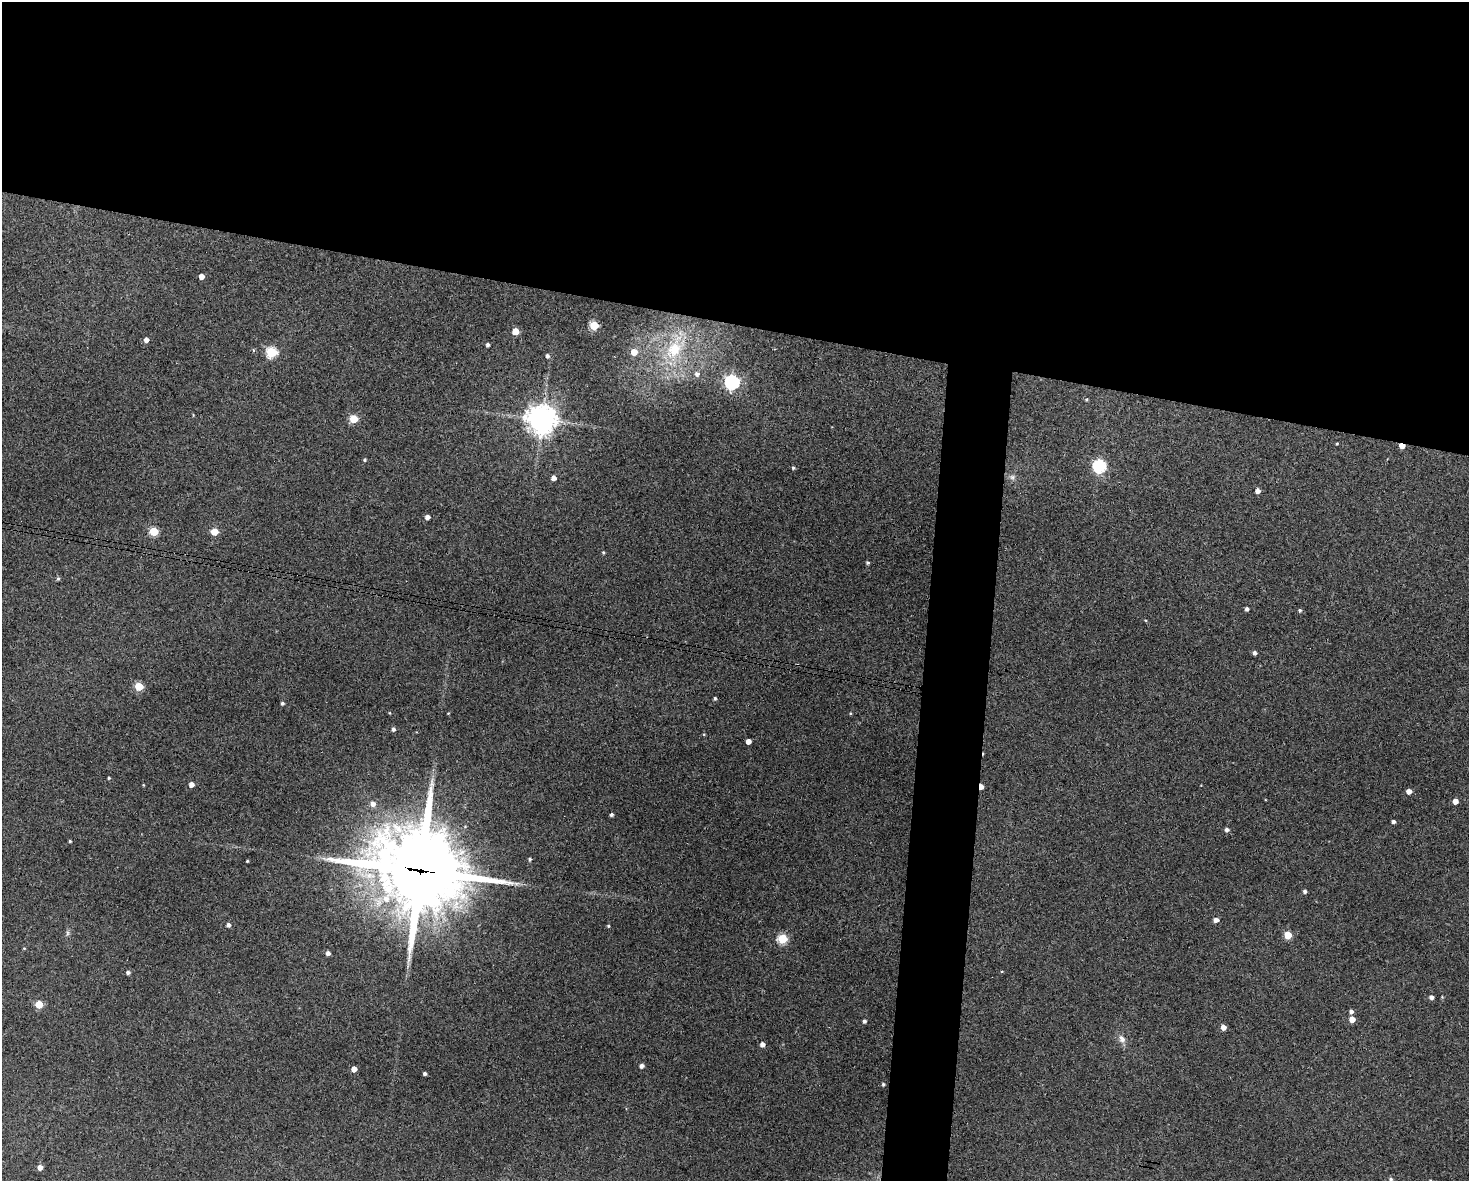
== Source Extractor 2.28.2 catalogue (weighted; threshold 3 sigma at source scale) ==
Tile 2 of 3 x 4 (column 2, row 1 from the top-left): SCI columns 1582-3048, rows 3542-4720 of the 4744 x 4723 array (HDU 1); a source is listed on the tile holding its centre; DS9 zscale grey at full resolution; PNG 1471 x 1183 px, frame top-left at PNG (2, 2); no overlay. Shown black and unused: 30% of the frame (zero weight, under 3 of 4 exposures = <1% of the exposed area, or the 3 px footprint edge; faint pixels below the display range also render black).
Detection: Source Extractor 2.28.2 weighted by HDU 2 'WHT'; one run over the whole footprint, this tile lists its part. Background 0.124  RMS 0.0062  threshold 0.0281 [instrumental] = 3 sigma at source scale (4.5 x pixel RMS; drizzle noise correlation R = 1.50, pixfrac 1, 0.05/0.05 arcsec/px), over >= 5 px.
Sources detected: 80; all 80 listed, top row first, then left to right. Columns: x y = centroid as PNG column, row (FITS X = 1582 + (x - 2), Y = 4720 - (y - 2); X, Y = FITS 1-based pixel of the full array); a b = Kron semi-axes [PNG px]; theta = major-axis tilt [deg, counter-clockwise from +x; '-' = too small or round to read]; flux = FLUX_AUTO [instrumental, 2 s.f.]
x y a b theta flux
201 276 4 4 - 5.3
594 325 5 5 - 32
515 331 5 5 - 13
146 340 4 4 - 2.9
487 345 4 3 - 1.5
674 349 29 19 60 29
253 350 5 3 - 0.64
271 352 6 5 - 49
634 352 6 5 - 7.3
547 356 4 4 - 1.6
697 374 6 5 - 2
732 382 6 6 - 150
1086 399 5 4 - 0.7
353 419 5 5 - 24
542 419 9 9 - 900
1337 443 3 3 - 0.56
1402 446 5 4 - 6.3
364 460 4 4 - 0.88
1099 466 6 6 - 95
793 468 4 4 - 0.92
1012 477 8 7 - 2.2
553 478 4 4 - 3.5
1258 491 4 4 - 3
427 517 4 4 - 2.9
154 531 5 5 - 27
214 532 5 5 - 14
603 552 4 4 - 0.65
867 563 4 3 - 1.1
58 578 5 4 - 0.95
1247 609 4 3 - 1.6
1300 610 4 4 - 1.1
1145 620 4 3 - 0.5
1254 653 4 4 - 1.8
139 686 5 5 - 24
715 698 4 3 - 1
282 703 4 3 - 1.2
850 713 4 3 - 0.58
393 729 4 4 - 1.6
704 734 5 3 - 0.51
748 741 4 4 - 4.2
109 778 3 3 - 0.66
191 784 4 4 - 4
143 785 4 3 - 0.48
981 787 5 3 - 5.1
1409 791 4 4 - 4.3
1455 801 4 4 - 4.9
373 804 6 6 - 3.1
611 815 3 3 - 1.2
1393 822 4 3 - 1.7
1227 830 5 4 - 1.7
70 841 3 3 - 0.69
530 859 4 4 - 1
247 861 3 3 - 0.57
420 870 33 28 -16 6400
1305 891 4 4 - 1.5
1216 920 5 4 - 3.3
228 925 4 4 - 1.9
608 926 4 3 - 0.72
68 933 7 4 89 1.2
1288 935 5 5 - 15
782 939 5 5 - 42
24 948 4 3 - 0.47
328 953 4 4 - 2.2
1002 971 4 3 - 0.5
128 972 4 4 - 1.8
1431 997 4 4 - 2.2
1442 997 4 4 - 0.54
39 1004 5 5 - 18
1351 1011 4 4 - 2.1
1352 1019 5 4 - 6.2
864 1021 4 4 - 1.7
1223 1027 5 4 - 3.9
1122 1039 11 8 -60 3.6
762 1044 4 4 - 3
641 1066 4 4 - 2.2
354 1069 4 4 - 4.7
425 1073 3 3 - 1.4
883 1084 4 4 - 0.89
40 1167 4 4 - 4.4
1391 1179 6 4 -2 1.2
Overlapping masked pixels (flux is a lower limit): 3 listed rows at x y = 1402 446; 981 787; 420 870